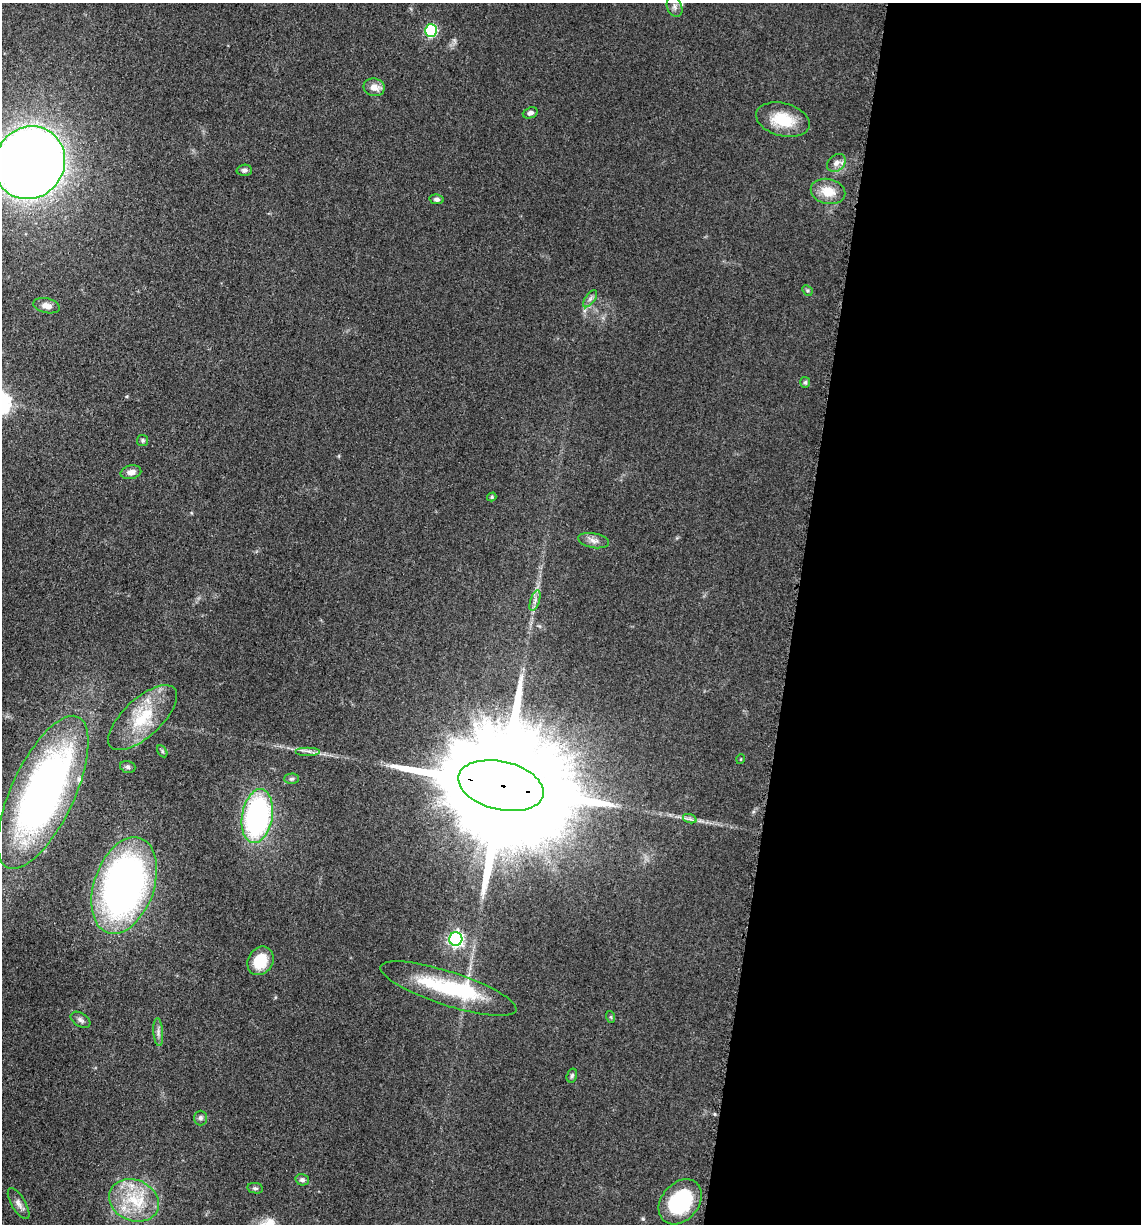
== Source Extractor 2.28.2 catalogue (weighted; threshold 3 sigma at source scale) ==
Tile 12 of 4 x 4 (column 4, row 3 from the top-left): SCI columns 3664-4802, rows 1243-2464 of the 4980 x 4922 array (HDU 1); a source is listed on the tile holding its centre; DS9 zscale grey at full resolution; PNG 1143 x 1226 px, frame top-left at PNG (2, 3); each listed source drawn as its Kron ellipse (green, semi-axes under 4 px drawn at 4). Shown black and unused: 30% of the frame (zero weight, under 3 of 5 exposures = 4% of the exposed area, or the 3 px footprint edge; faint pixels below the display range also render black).
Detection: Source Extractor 2.28.2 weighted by HDU 2 'WHT'; one run over the whole footprint, this tile lists its part. Background 0.0565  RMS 0.0059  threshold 0.0265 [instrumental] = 3 sigma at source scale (4.5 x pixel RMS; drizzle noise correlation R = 1.50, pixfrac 1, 0.05/0.05 arcsec/px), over >= 5 px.
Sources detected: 47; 1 inside a brighter object's white glare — neither listed nor drawn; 3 inside a brighter listed object's ellipse — not listed separately; the other 43 listed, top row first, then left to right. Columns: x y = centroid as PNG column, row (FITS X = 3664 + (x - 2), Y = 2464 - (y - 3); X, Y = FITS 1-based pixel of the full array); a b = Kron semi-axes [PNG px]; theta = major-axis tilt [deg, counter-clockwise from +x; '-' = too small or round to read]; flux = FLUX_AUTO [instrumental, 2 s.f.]
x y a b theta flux
675 7 10 7 -65 2.7
431 31 6 6 - 56
374 87 11 9 -12 5.2
530 113 7 5 21 2.1
783 120 27 16 -15 21
30 163 37 34 55 1000
836 163 10 8 40 3.3
244 170 8 5 3 1.6
828 191 17 12 -13 11
437 199 7 4 -11 1.6
807 290 6 4 -45 0.84
590 299 10 5 55 1.9
47 306 13 7 -13 3.9
805 382 5 5 - 1
142 440 5 5 - 1
131 472 10 6 12 3.5
492 497 5 4 - 0.89
594 541 15 7 -11 3.4
535 601 11 4 72 2.3
143 718 43 19 43 28
162 751 7 4 -61 0.98
308 751 12 3 0 1.8
741 759 5 3 - 0.47
128 767 8 5 -16 1.2
292 779 7 5 1 1.3
501 786 43 24 -13 37000
43 792 83 31 65 330
257 816 27 15 80 140
690 819 7 4 -19 1.4
124 885 50 30 71 280
456 939 7 6 - 160
260 961 15 12 57 17
448 989 71 17 -18 51
611 1017 6 4 -71 0.72
80 1020 11 6 -33 2
158 1032 14 5 -85 2.3
572 1075 7 5 74 1.2
201 1118 7 6 - 1.7
302 1180 7 5 -16 1.7
255 1188 8 5 -9 1.3
134 1200 25 20 -24 25
680 1202 25 18 49 45
19 1204 17 7 -59 3.4
Overlapping masked pixels (flux is a lower limit): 1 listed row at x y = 501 786
Isophote crosses this tile's border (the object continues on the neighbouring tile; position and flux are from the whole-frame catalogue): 1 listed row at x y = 30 163